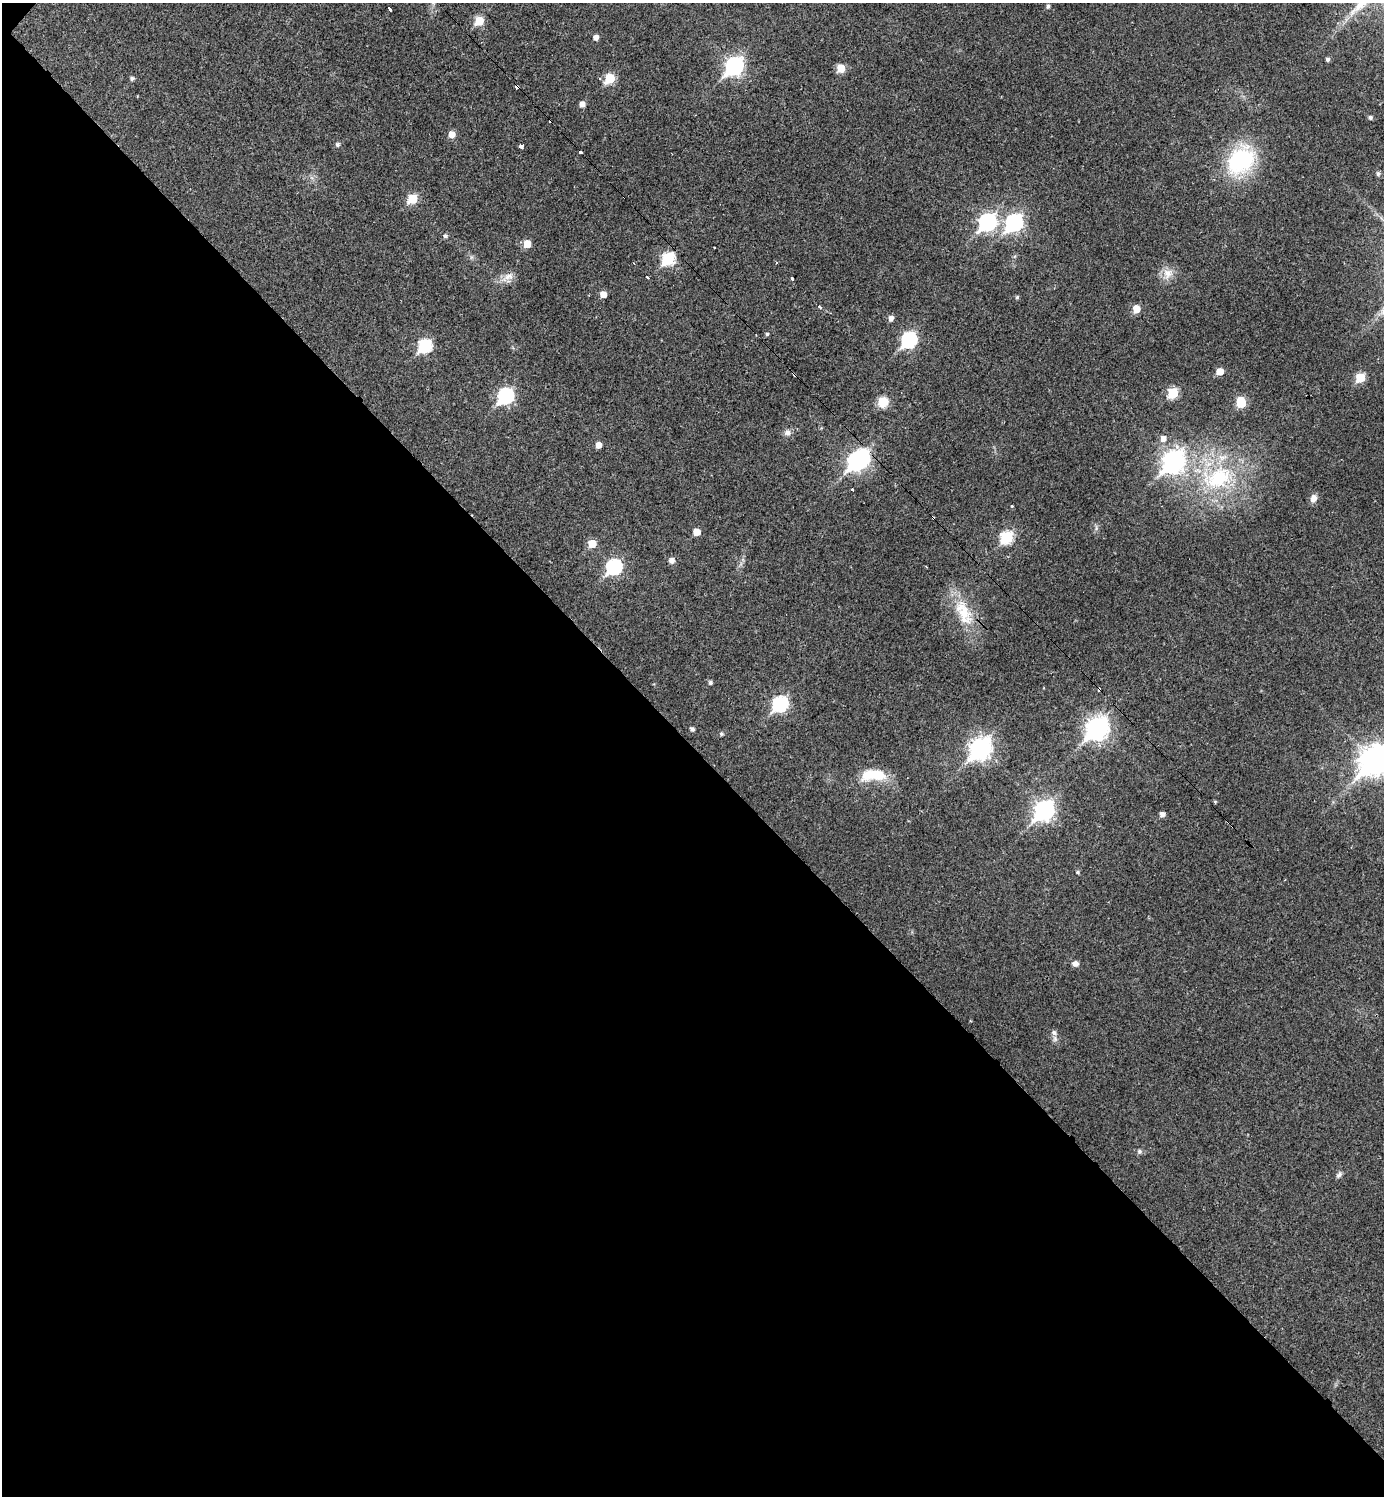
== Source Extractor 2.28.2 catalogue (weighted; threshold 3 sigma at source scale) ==
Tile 14 of 4 x 4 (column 2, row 4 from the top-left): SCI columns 1694-3075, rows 1-1494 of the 5994 x 5992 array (HDU 1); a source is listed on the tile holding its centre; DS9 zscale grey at full resolution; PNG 1386 x 1498 px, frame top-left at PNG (2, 3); no overlay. Shown black and unused: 50% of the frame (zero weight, under 2 of 3 exposures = <1% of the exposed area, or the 3 px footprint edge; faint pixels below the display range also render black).
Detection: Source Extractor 2.28.2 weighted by HDU 2 'WHT'; one run over the whole footprint, this tile lists its part. Background 0.0292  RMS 0.0051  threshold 0.0229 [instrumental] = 3 sigma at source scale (4.5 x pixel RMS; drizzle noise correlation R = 1.50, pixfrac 1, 0.05/0.05 arcsec/px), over >= 5 px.
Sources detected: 81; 1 inside a brighter object's white glare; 2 cosmic-ray / hot-pixel residue — not listed; the other 78 listed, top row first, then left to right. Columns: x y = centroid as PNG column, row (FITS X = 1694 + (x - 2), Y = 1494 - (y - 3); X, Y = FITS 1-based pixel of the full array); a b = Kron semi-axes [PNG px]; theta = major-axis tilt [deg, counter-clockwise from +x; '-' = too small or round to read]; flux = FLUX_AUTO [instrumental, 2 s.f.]
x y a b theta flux
1048 6 5 4 - 1.1
390 9 4 3 - 2.5
479 21 6 5 - 16
596 37 5 5 - 2.6
1328 59 5 5 - 1.2
734 66 9 7 51 160
841 68 6 5 - 11
132 78 5 4 - 1.3
600 78 4 3 - 1.2
610 78 6 5 - 24
517 87 4 3 - 10
582 104 5 5 - 2.7
1370 117 5 5 - 1.2
452 134 6 6 - 5
337 145 5 5 - 1.3
521 146 4 4 - 11
581 152 3 3 - 3.5
1241 160 35 26 49 50
1378 174 6 5 - 1.3
412 199 6 6 - 22
987 222 9 7 47 120
1014 223 9 7 47 120
445 236 5 5 - 1.1
527 244 6 6 - 8.3
668 259 7 6 - 47
634 263 3 3 - 0.46
776 263 4 3 - 0.45
1168 273 15 13 45 5.8
508 277 21 9 29 4.7
647 277 4 3 - 2.4
792 278 3 3 - 10
603 294 5 5 - 4.7
1017 297 5 4 - 0.83
820 307 5 3 - 0.85
1136 309 6 6 - 7.4
891 318 6 5 - 2.5
767 334 5 4 - 0.75
909 340 8 7 - 83
425 346 8 7 - 48
1220 371 6 6 - 6.1
1360 377 6 6 - 17
1173 393 6 6 - 23
505 396 8 7 - 95
883 402 13 12 - 7.4
1241 402 8 6 -74 18
787 432 9 8 - 2.3
1163 439 7 6 - 3.2
598 445 5 5 - 3.9
857 461 8 8 - 150
1173 461 10 8 51 280
1218 478 48 31 20 57
852 489 3 3 - 1.7
1313 498 10 8 76 2.9
1012 506 3 2 - 1.8
933 518 3 3 - 1.3
697 532 5 5 - 6.3
1007 537 7 6 - 41
592 544 6 6 - 10
672 560 5 5 - 3.1
614 567 8 7 - 82
964 613 42 18 -61 20
710 683 5 5 - 1.2
1099 689 3 3 - 1.5
780 704 8 7 - 83
1097 728 10 9 - 290
692 729 5 4 - 1.6
721 734 5 5 - 1
980 748 10 8 49 260
1374 760 12 10 49 620
873 775 31 13 3 17
1215 802 4 4 - 0.52
1044 810 9 8 - 210
1162 814 5 5 - 2.5
1077 872 5 4 - 0.89
1075 964 6 5 - 3
1054 1033 8 7 - 2.1
1139 1151 7 6 - 1.3
1339 1174 9 6 53 1.5
Overlapping masked pixels (flux is a lower limit): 3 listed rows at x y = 517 87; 933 518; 1099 689
Isophote crosses this tile's border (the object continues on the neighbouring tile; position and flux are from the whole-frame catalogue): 1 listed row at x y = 1374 760